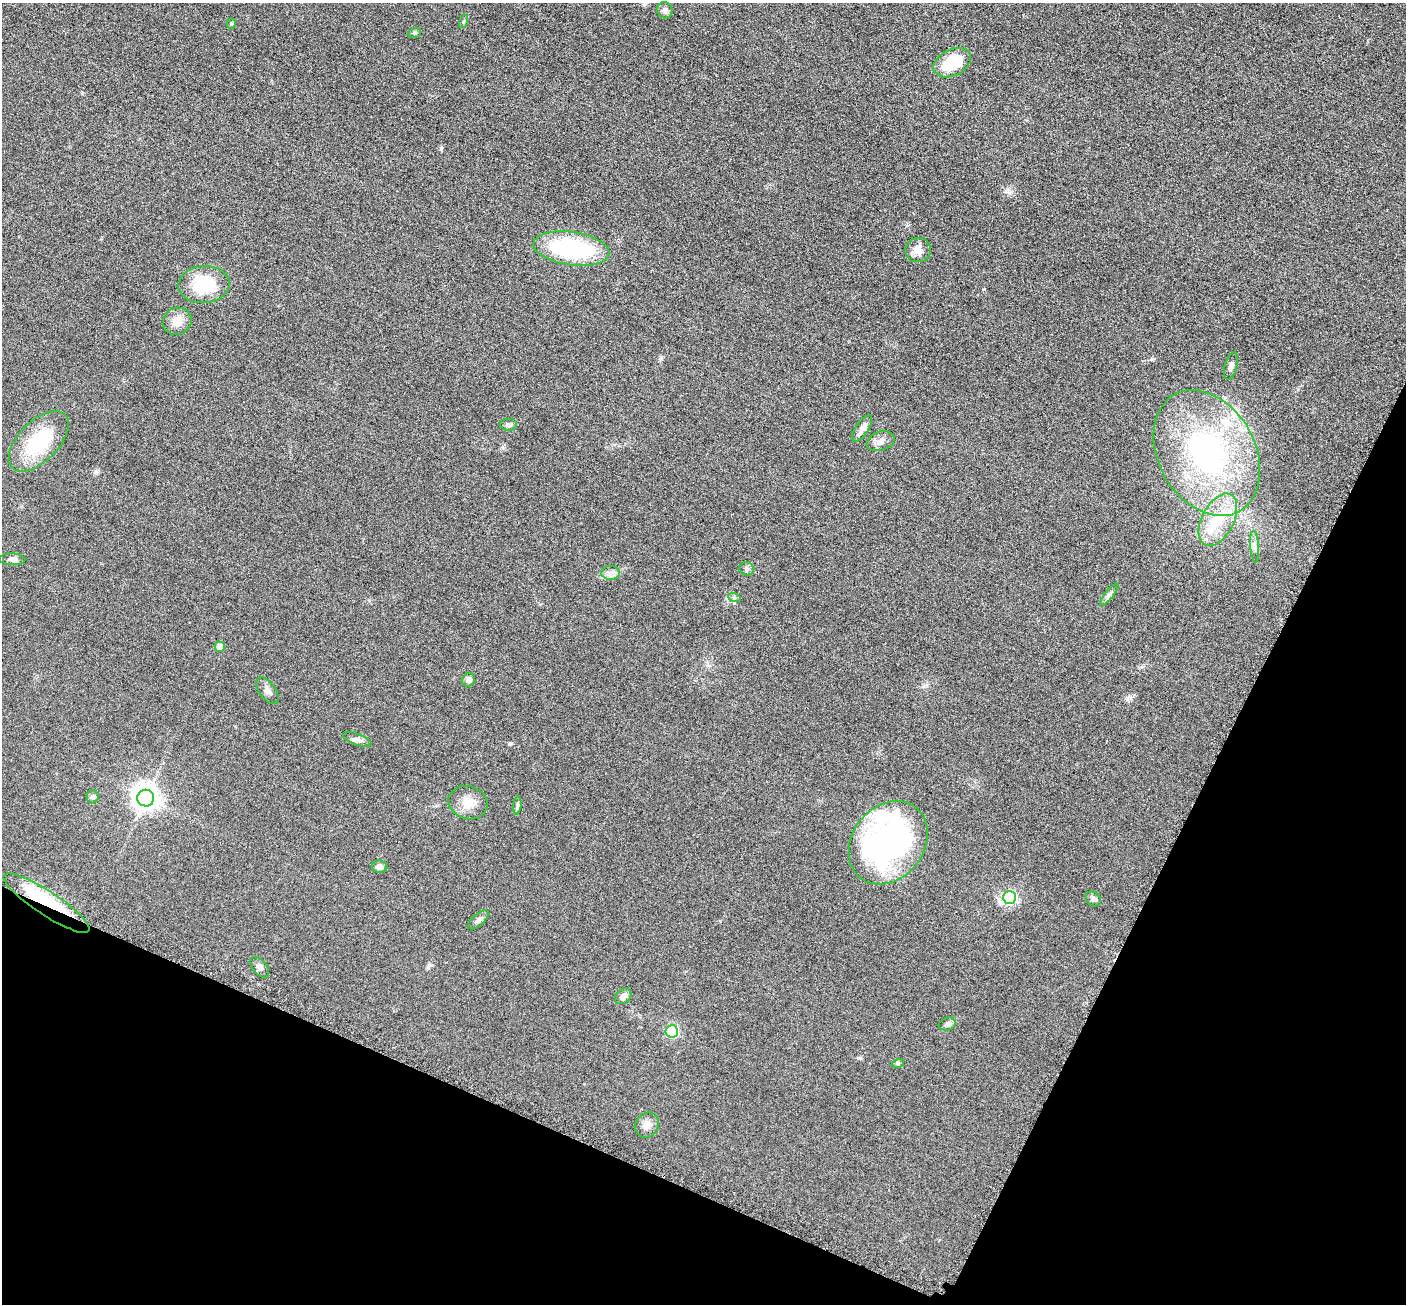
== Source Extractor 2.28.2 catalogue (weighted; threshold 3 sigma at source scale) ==
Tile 15 of 4 x 4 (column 3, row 4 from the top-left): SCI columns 2823-4226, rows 154-1455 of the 5650 x 5662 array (HDU 1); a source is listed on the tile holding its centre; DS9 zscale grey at full resolution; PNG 1408 x 1306 px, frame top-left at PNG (2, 3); each listed source drawn as its Kron ellipse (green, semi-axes under 4 px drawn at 4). Shown black and unused: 23% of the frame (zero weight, under 3 of 6 exposures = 2% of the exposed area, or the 3 px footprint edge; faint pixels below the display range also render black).
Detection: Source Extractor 2.28.2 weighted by HDU 2 'WHT'; one run over the whole footprint, this tile lists its part. Background 0.0814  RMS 0.0096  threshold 0.0393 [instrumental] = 3 sigma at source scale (4.09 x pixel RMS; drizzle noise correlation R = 1.36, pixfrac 0.8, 0.05/0.05 arcsec/px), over >= 5 px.
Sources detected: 46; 1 inside a brighter object's white glare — neither listed nor drawn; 3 inside a brighter listed object's ellipse — not listed separately; the other 42 listed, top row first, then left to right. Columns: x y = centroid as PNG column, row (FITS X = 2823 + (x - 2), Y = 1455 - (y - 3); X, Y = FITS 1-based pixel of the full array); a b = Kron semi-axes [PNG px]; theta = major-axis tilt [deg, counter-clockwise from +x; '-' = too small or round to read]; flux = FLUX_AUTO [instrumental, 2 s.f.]
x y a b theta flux
665 10 8 7 - 2.9
463 21 7 3 71 1.2
231 24 5 4 - 1.3
415 33 6 5 - 1.4
952 63 20 13 26 36
571 248 38 16 -8 100
918 250 13 12 - 8.1
204 285 26 18 4 44
177 321 14 13 - 11
1231 366 14 6 76 3.8
509 425 8 6 3 2.6
862 428 15 6 57 4.1
39 441 37 20 45 51
881 441 14 9 19 5.5
1207 453 67 48 -61 220
1218 520 28 16 63 32
1255 547 16 4 -86 3.6
12 559 13 6 -3 3.8
746 569 7 6 - 2.3
610 573 9 7 1 4.3
1109 595 14 4 52 2.7
734 597 6 4 -20 1.5
220 647 5 5 - 8.1
468 680 7 6 - 4.1
267 691 16 8 -53 4.3
357 739 15 5 -20 3.6
93 797 6 6 - 2.2
146 798 8 8 - 930
468 803 20 16 -20 13
517 805 9 3 85 1.6
888 843 45 36 52 240
379 867 8 6 -7 4
1009 897 6 6 - 130
1093 899 8 6 -40 2.8
47 903 51 12 -33 74
478 920 12 6 41 3.3
260 967 12 7 -52 3.6
623 996 9 6 42 4.2
947 1024 9 6 14 2.5
672 1031 6 6 - 88
898 1063 6 4 19 1.2
647 1125 13 11 49 6.7
Overlapping masked pixels (flux is a lower limit): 1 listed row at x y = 47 903
Unlisted compact peaks at least as high as the median listed source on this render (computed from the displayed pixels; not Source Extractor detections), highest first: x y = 441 148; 96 472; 1152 359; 859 1058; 510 744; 1127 699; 984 289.